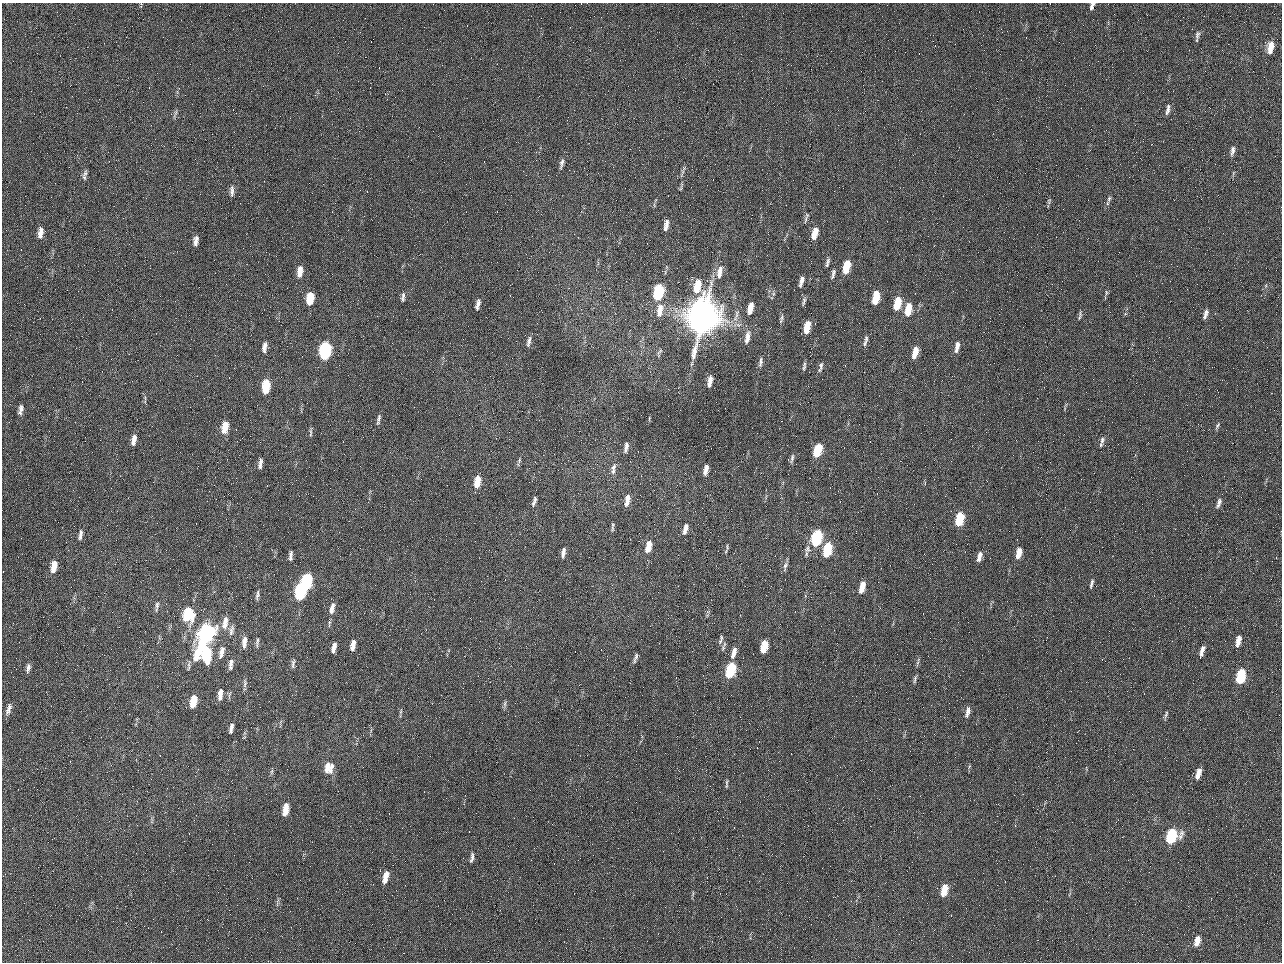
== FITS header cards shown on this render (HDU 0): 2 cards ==
NAXIS1  =                 1280 / length of data axis 1
NAXIS2  =                  960 / length of data axis 2

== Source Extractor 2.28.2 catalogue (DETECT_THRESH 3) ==
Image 1280 x 960 px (HDU 0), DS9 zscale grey, 1 PNG px = 1 image px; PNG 1284 x 964 px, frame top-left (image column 1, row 960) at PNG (2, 3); no overlay
Background 2560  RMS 180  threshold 553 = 3 sigma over >= 5 px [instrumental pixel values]
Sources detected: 149; all 149 listed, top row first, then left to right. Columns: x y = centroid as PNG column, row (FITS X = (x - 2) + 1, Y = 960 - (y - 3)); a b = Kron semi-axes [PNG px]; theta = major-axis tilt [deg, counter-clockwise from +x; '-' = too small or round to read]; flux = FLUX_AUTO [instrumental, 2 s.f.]
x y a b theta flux
1092 4 4 3 - 2.4e+04
1092 8 6 5 - 2.7e+04
1197 35 10 5 76 3.7e+04
1270 48 14 6 79 1.6e+05
984 50 2 2 - 6.3e+04
1168 110 14 5 79 5.5e+04
176 112 9 4 71 2.6e+04
1233 150 13 5 77 5.5e+04
562 162 13 6 70 4.9e+04
684 168 5 5 - 1.7e+04
85 173 10 6 69 4.2e+04
232 191 14 5 89 5.1e+04
1109 199 9 5 65 3.3e+04
1049 201 9 5 82 2.4e+04
806 219 11 3 79 2.5e+04
666 225 13 5 79 7.5e+04
40 233 13 6 83 8.9e+04
815 233 12 5 73 1.6e+05
196 241 11 5 82 6.4e+04
828 261 10 5 63 3.3e+04
846 267 12 5 77 3.5e+05
300 271 13 6 82 1.2e+05
719 272 18 7 79 1.2e+05
833 274 12 4 77 3.8e+04
801 281 12 4 75 5.5e+04
697 286 14 6 78 2.9e+05
658 292 11 6 78 9.9e+05
1106 292 7 4 90 1.9e+04
876 296 10 6 83 2.6e+05
403 297 11 4 83 3.8e+04
310 298 11 6 81 3.3e+05
804 301 10 4 78 2.7e+04
875 301 5 3 - 9.6e+04
897 303 12 6 74 3.2e+05
478 304 10 4 77 5.8e+04
750 308 12 5 78 1.5e+05
908 309 12 6 76 2.6e+05
660 310 17 7 78 1.3e+05
1206 313 9 6 70 4.5e+04
737 314 15 5 77 6.3e+04
1080 316 13 3 79 2.3e+04
703 317 23 16 75 1.3e+07
782 317 8 5 78 3.0e+04
1205 317 6 4 46 2.4e+04
807 327 11 5 80 2.1e+05
747 337 17 6 79 9.2e+04
866 338 8 5 89 2.5e+04
529 341 13 4 76 4.8e+04
865 343 9 5 69 2.8e+04
264 347 13 6 79 6.9e+04
957 347 13 5 80 7.8e+04
325 351 12 6 82 1.9e+06
915 352 11 5 75 1.6e+05
659 353 13 4 68 2.8e+04
760 362 13 5 81 4.3e+04
821 367 14 5 76 3.9e+04
804 368 9 5 72 2.7e+04
710 380 9 6 76 6.2e+04
709 384 6 5 - 3.1e+04
266 386 12 6 83 4.4e+05
21 409 14 6 79 6.4e+04
378 419 13 4 78 3.8e+04
1218 425 8 4 52 2.3e+04
225 427 12 6 79 2.2e+05
311 432 14 3 87 2.8e+04
986 432 2 2 - 7.8e+03
134 440 12 5 79 8.5e+04
1102 440 10 5 86 4.1e+04
626 447 12 4 79 5.2e+04
818 450 11 5 72 5.4e+05
792 458 14 5 78 3.7e+04
519 460 8 5 72 2.4e+04
260 462 10 6 69 4.7e+04
260 466 7 5 77 3.1e+04
613 469 16 6 80 6.2e+04
706 470 11 5 77 8.2e+04
477 482 12 6 78 2.0e+05
627 500 14 6 80 9.2e+04
534 501 13 4 73 4.2e+04
1219 503 14 5 69 5.2e+04
959 519 11 5 78 6.1e+05
612 529 10 4 -89 2.4e+04
685 529 13 5 76 8.1e+04
80 535 14 5 79 5.4e+04
816 538 11 6 76 1.4e+06
648 547 12 6 75 1.9e+05
727 547 8 4 -87 2.1e+04
807 549 10 9 - 5.6e+04
827 550 11 5 76 7.3e+05
1019 551 8 6 80 1.0e+05
563 553 12 5 80 6.0e+04
291 554 9 5 76 3.1e+04
1018 555 8 5 75 8.6e+04
979 557 12 5 75 7.8e+04
290 558 6 5 - 2.5e+04
785 565 12 6 66 4.3e+04
54 566 13 6 79 1.6e+05
306 582 12 6 81 1.4e+06
1091 584 10 3 75 3.3e+04
862 586 8 6 77 1.2e+05
861 590 6 4 67 8.3e+04
300 591 12 6 83 1.5e+06
257 595 12 4 78 3.6e+04
157 606 15 4 83 3.7e+04
332 608 17 7 75 9.2e+04
188 614 15 10 88 4.8e+05
225 623 18 7 80 1.1e+05
231 630 15 5 77 4.8e+04
206 635 22 8 67 3.3e+06
720 641 9 5 61 3.7e+04
1238 641 14 6 78 1.0e+05
244 642 15 6 85 8.0e+04
257 642 12 4 81 3.1e+04
353 645 10 5 79 1.0e+05
764 646 10 5 79 3.1e+05
334 647 10 4 76 7.0e+04
723 648 9 5 76 2.7e+04
1202 651 14 5 74 6.9e+04
221 652 16 6 75 8.2e+04
734 653 13 5 75 9.9e+04
207 654 12 7 87 6.9e+05
636 656 10 5 67 3.7e+04
918 661 11 3 80 2.6e+04
231 664 13 5 82 5.8e+04
293 664 13 4 81 3.6e+04
28 668 12 5 80 4.4e+04
730 670 11 6 75 1.0e+06
1241 676 12 6 77 6.8e+05
915 679 11 4 78 2.7e+04
245 683 11 5 86 3.6e+04
220 694 12 5 83 8.6e+04
193 701 11 5 78 2.4e+05
505 704 9 4 81 2.6e+04
9 709 14 6 71 6.3e+04
401 711 6 3 72 1.5e+04
967 712 14 5 78 7.4e+04
1166 714 12 4 70 2.8e+04
231 728 10 3 79 5.0e+04
329 768 15 12 83 1.6e+05
272 771 8 3 71 2.0e+04
1199 772 8 6 67 6.9e+04
1197 776 8 6 54 6.3e+04
727 782 9 4 88 2.5e+04
286 809 12 6 81 1.8e+05
1171 836 11 7 67 1.0e+06
472 858 14 4 79 4.0e+04
385 877 14 6 76 1.7e+05
944 890 12 6 76 2.3e+05
1197 941 12 6 78 1.2e+05